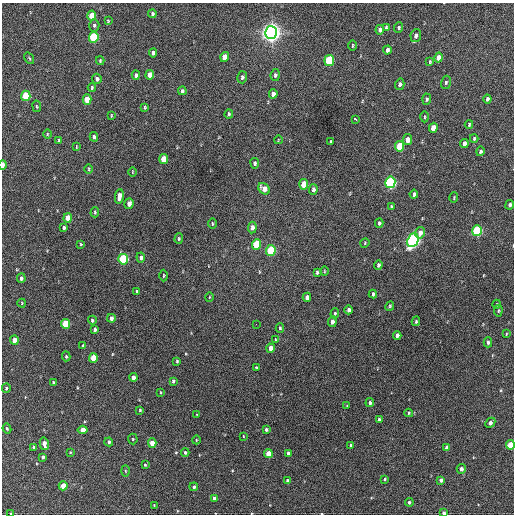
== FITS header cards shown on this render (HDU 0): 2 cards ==
NAXIS1  =                  512 / Axis length
NAXIS2  =                  512 / Axis length

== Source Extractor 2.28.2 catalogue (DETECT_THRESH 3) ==
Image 512 x 512 px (HDU 0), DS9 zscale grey, 1 PNG px = 1 image px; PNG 516 x 516 px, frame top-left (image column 1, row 512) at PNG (2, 3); each listed source drawn as its Kron ellipse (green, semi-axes under 4 px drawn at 4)
Background 602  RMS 17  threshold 50.8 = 3 sigma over >= 5 px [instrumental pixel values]
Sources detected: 160; all 160 listed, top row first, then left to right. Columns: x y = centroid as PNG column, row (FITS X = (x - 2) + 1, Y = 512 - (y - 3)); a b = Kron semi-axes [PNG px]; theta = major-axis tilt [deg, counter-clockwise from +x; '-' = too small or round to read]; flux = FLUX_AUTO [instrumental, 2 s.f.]
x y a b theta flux
152 14 4 3 - 2200
92 16 5 4 - 22000
108 21 4 4 - 1000
94 25 6 5 - 2500
386 27 4 3 - 1500
399 27 5 4 - 1700
380 30 5 4 - 3700
271 32 6 6 - 810000
416 36 6 5 - 4200
94 37 5 4 - 76000
352 46 5 2 - 1200
387 50 4 3 - 3700
153 53 4 4 - 3500
225 57 5 4 - 13000
29 58 6 3 -55 1200
439 58 5 4 - 10000
329 60 5 5 - 73000
100 61 4 3 - 1200
430 62 4 3 - 1400
136 75 4 4 - 2600
150 75 5 4 - 12000
275 75 6 4 83 2200
242 77 6 5 - 2700
97 79 5 4 - 3700
446 82 7 5 75 2200
400 84 5 4 - 3100
92 88 4 3 - 1500
182 91 4 3 - 2100
273 94 5 4 - 5800
26 96 5 4 - 39000
87 99 5 4 - 24000
427 99 5 4 - 2000
487 99 4 3 - 2800
37 106 6 3 -81 1100
145 107 3 2 - 1200
229 114 4 3 - 1600
111 115 4 2 - 920
424 117 5 3 - 1200
355 119 4 3 - 5800
469 124 4 3 - 1300
433 128 5 4 - 14000
47 134 5 3 - 1000
94 137 5 4 - 2300
474 138 4 3 - 1700
59 140 4 3 - 1400
278 140 4 2 - 790
407 140 5 4 - 8700
331 142 4 3 - 1700
464 143 4 4 - 4000
400 146 5 4 - 44000
76 147 4 2 - 780
480 151 5 4 - 2300
164 159 5 4 - 20000
255 163 5 4 - 2000
3 165 5 2 - 7000
89 169 4 3 - 1200
132 172 4 3 - 890
390 182 5 5 - 190000
304 184 5 4 - 25000
264 189 6 5 - 9400
313 189 5 4 - 2900
414 194 4 3 - 2300
119 196 7 4 81 7500
454 198 5 3 - 1000
129 204 5 4 - 6100
510 205 5 4 - 2900
391 206 4 3 - 1200
95 212 5 3 - 1500
68 218 5 4 - 14000
379 223 4 3 - 1900
212 224 5 3 - 1100
252 227 6 4 83 4900
64 228 4 3 - 2600
477 231 5 5 - 100000
420 233 6 5 - 7000
179 239 5 4 - 1700
413 240 7 5 66 330000
365 243 5 4 - 1100
81 244 3 3 - 1100
256 244 5 4 - 43000
271 250 5 5 - 72000
141 257 5 4 - 3700
123 259 5 5 - 98000
378 265 5 4 - 2800
324 271 5 3 - 950
317 272 4 3 - 1900
163 275 6 3 89 1100
21 278 5 4 - 2600
137 292 3 3 - 1800
373 294 4 3 - 2700
209 297 4 3 - 880
307 297 4 4 - 6500
22 303 4 4 - 1000
497 304 4 3 - 880
390 306 5 3 - 1400
349 310 4 4 - 3800
498 311 6 4 83 1500
335 314 5 4 - 1700
111 318 4 3 - 3700
92 320 4 3 - 1900
416 321 5 3 - 1400
332 322 5 4 - 4100
65 324 5 4 - 38000
256 324 2 2 - 2700
280 328 4 4 - 1400
95 330 4 3 - 2200
506 334 3 2 - 840
397 335 4 4 - 4000
14 340 4 4 - 11000
275 340 4 2 - 1000
488 342 5 3 - 2100
83 346 4 3 - 2600
271 348 4 4 - 7400
66 356 5 3 - 1700
93 358 5 4 - 26000
177 361 4 2 - 1500
256 368 4 3 - 1300
133 377 4 3 - 5200
173 381 4 3 - 2000
54 383 3 3 - 2700
6 388 5 4 - 1700
160 392 4 2 - 880
370 403 4 4 - 2600
347 406 4 3 - 890
140 410 3 3 - 1200
409 413 4 3 - 1200
197 415 3 2 - 890
379 420 3 3 - 2200
490 423 5 4 - 4100
7 428 5 3 - 1600
83 430 5 4 - 9700
266 430 3 3 - 2200
243 436 3 2 - 690
133 439 5 5 - 1400
196 440 4 3 - 790
109 442 4 4 - 2700
152 443 4 4 - 13000
44 444 6 4 -77 6600
351 445 4 3 - 2200
510 445 4 4 - 29000
34 447 4 3 - 2900
447 448 4 4 - 5400
70 452 4 3 - 1100
185 452 4 3 - 1700
288 453 4 3 - 2100
268 454 4 4 - 18000
43 457 4 3 - 2300
145 465 3 3 - 1000
461 469 5 4 - 4400
125 471 5 3 - 1200
384 479 4 3 - 1200
441 480 4 4 - 4900
288 481 3 3 - 2600
63 486 4 4 - 16000
194 487 4 4 - 2200
214 498 4 4 - 3200
409 502 4 4 - 2100
154 505 3 3 - 840
11 513 3 3 - 1400
444 513 4 3 - 3800
At the frame edge (FLAGS 8, measured only in part): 4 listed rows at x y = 3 165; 510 445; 11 513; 444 513